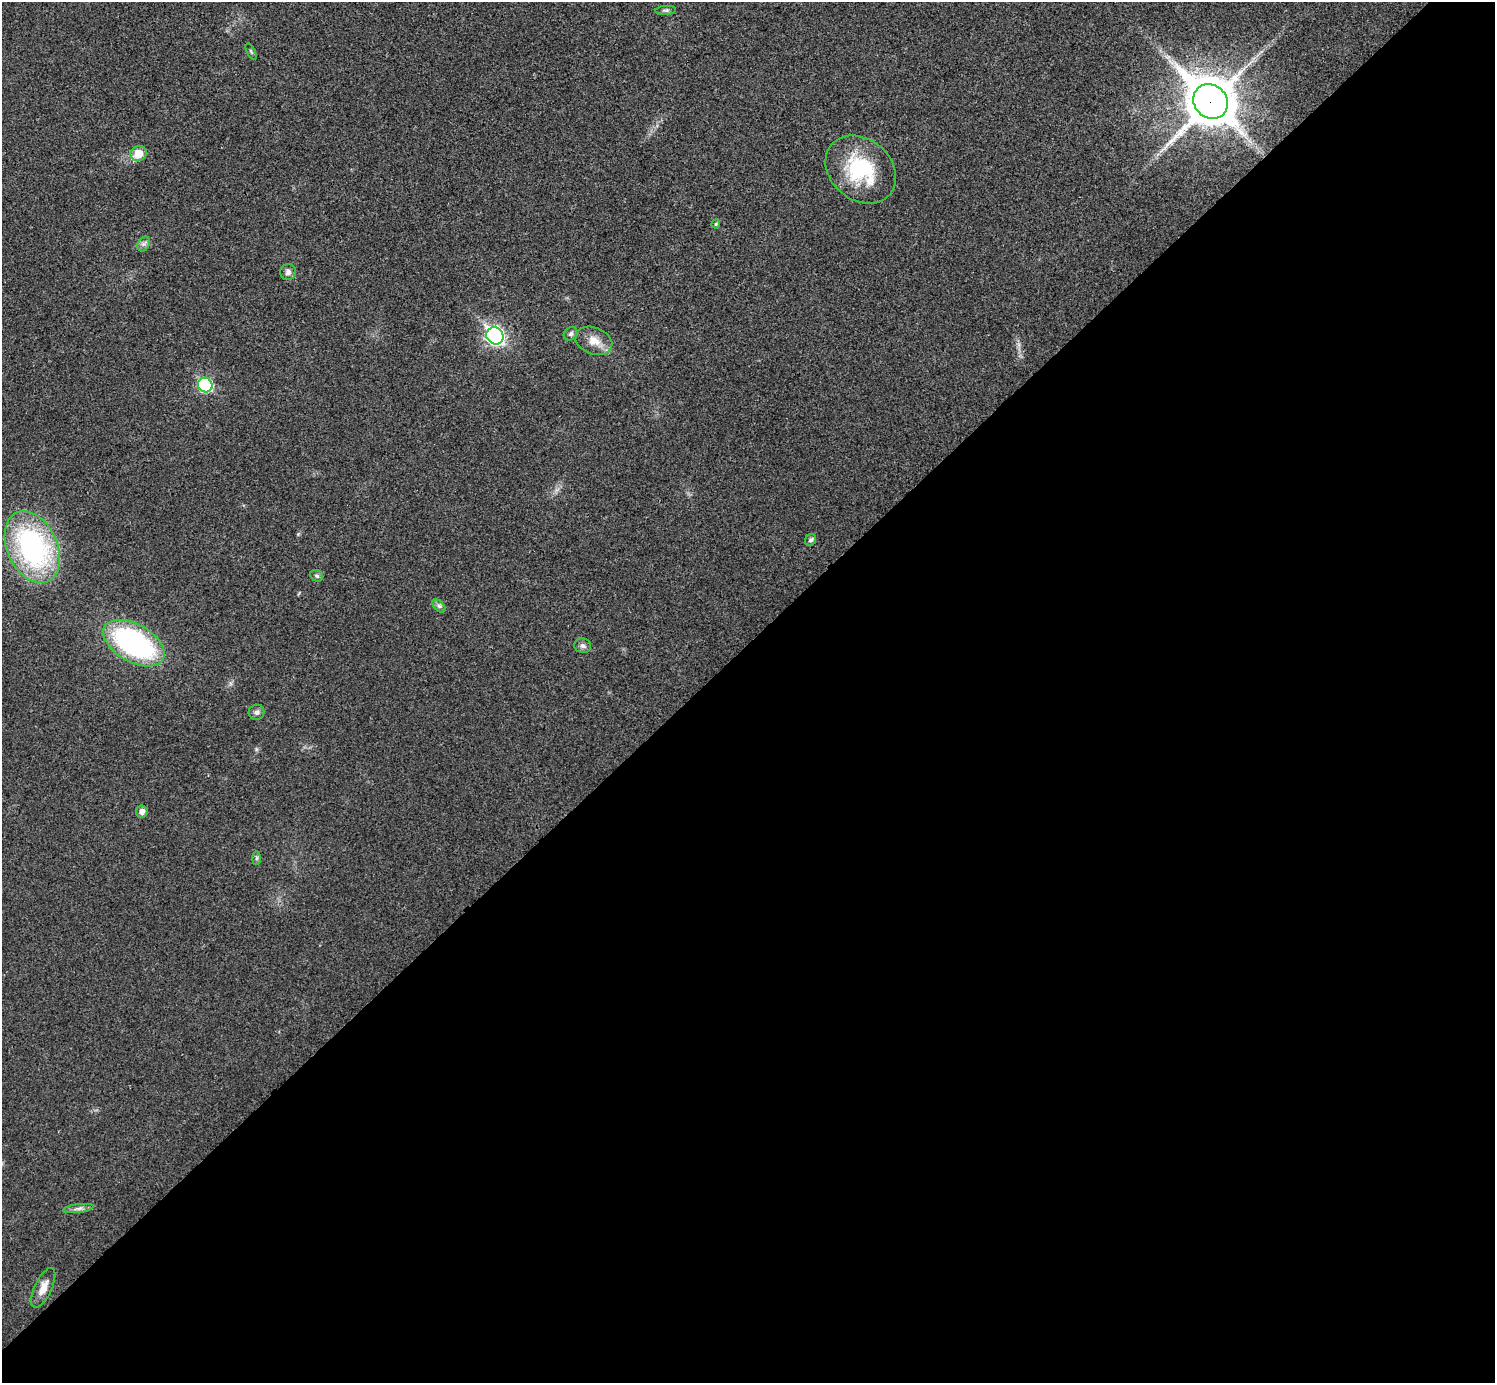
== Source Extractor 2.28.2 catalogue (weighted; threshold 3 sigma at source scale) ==
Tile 15 of 4 x 4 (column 3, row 4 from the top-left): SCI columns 2992-4484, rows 160-1540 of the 5985 x 5985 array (HDU 1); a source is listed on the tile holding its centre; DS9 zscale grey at full resolution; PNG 1497 x 1385 px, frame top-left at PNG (2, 2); each listed source drawn as its Kron ellipse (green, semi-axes under 4 px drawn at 4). Shown black and unused: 53% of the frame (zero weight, under 3 of 4 exposures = <1% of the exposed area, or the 3 px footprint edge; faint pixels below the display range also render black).
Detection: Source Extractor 2.28.2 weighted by HDU 2 'WHT'; one run over the whole footprint, this tile lists its part. Background 0.022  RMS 0.0054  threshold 0.0242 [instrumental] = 3 sigma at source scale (4.5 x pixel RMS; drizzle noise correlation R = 1.50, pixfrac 1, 0.05/0.05 arcsec/px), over >= 5 px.
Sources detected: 23; all 23 listed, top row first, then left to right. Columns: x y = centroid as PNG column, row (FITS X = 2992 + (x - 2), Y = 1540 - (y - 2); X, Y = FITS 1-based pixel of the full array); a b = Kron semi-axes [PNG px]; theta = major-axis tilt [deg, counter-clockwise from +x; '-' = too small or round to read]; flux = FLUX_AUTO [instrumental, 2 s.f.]
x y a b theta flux
666 10 10 4 4 1.3
251 51 9 4 -63 0.79
1211 101 18 16 -44 2200
139 154 8 7 - 8.8
861 169 38 30 -40 41
716 224 4 4 - 0.62
144 244 8 5 59 1.6
288 272 8 8 - 2.2
571 334 7 6 - 1.5
495 336 9 8 - 170
594 341 19 13 -22 7.3
205 385 7 7 - 57
811 540 6 5 - 1.6
32 547 38 25 -66 110
317 576 7 5 -32 1.1
439 606 8 4 -45 1.3
134 643 33 19 -30 110
583 646 8 7 - 1.8
257 712 8 7 - 1.8
142 811 6 6 - 3.2
257 858 7 4 89 0.97
78 1209 15 4 8 2.1
43 1288 21 8 65 6.1
Overlapping masked pixels (flux is a lower limit): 1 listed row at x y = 1211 101